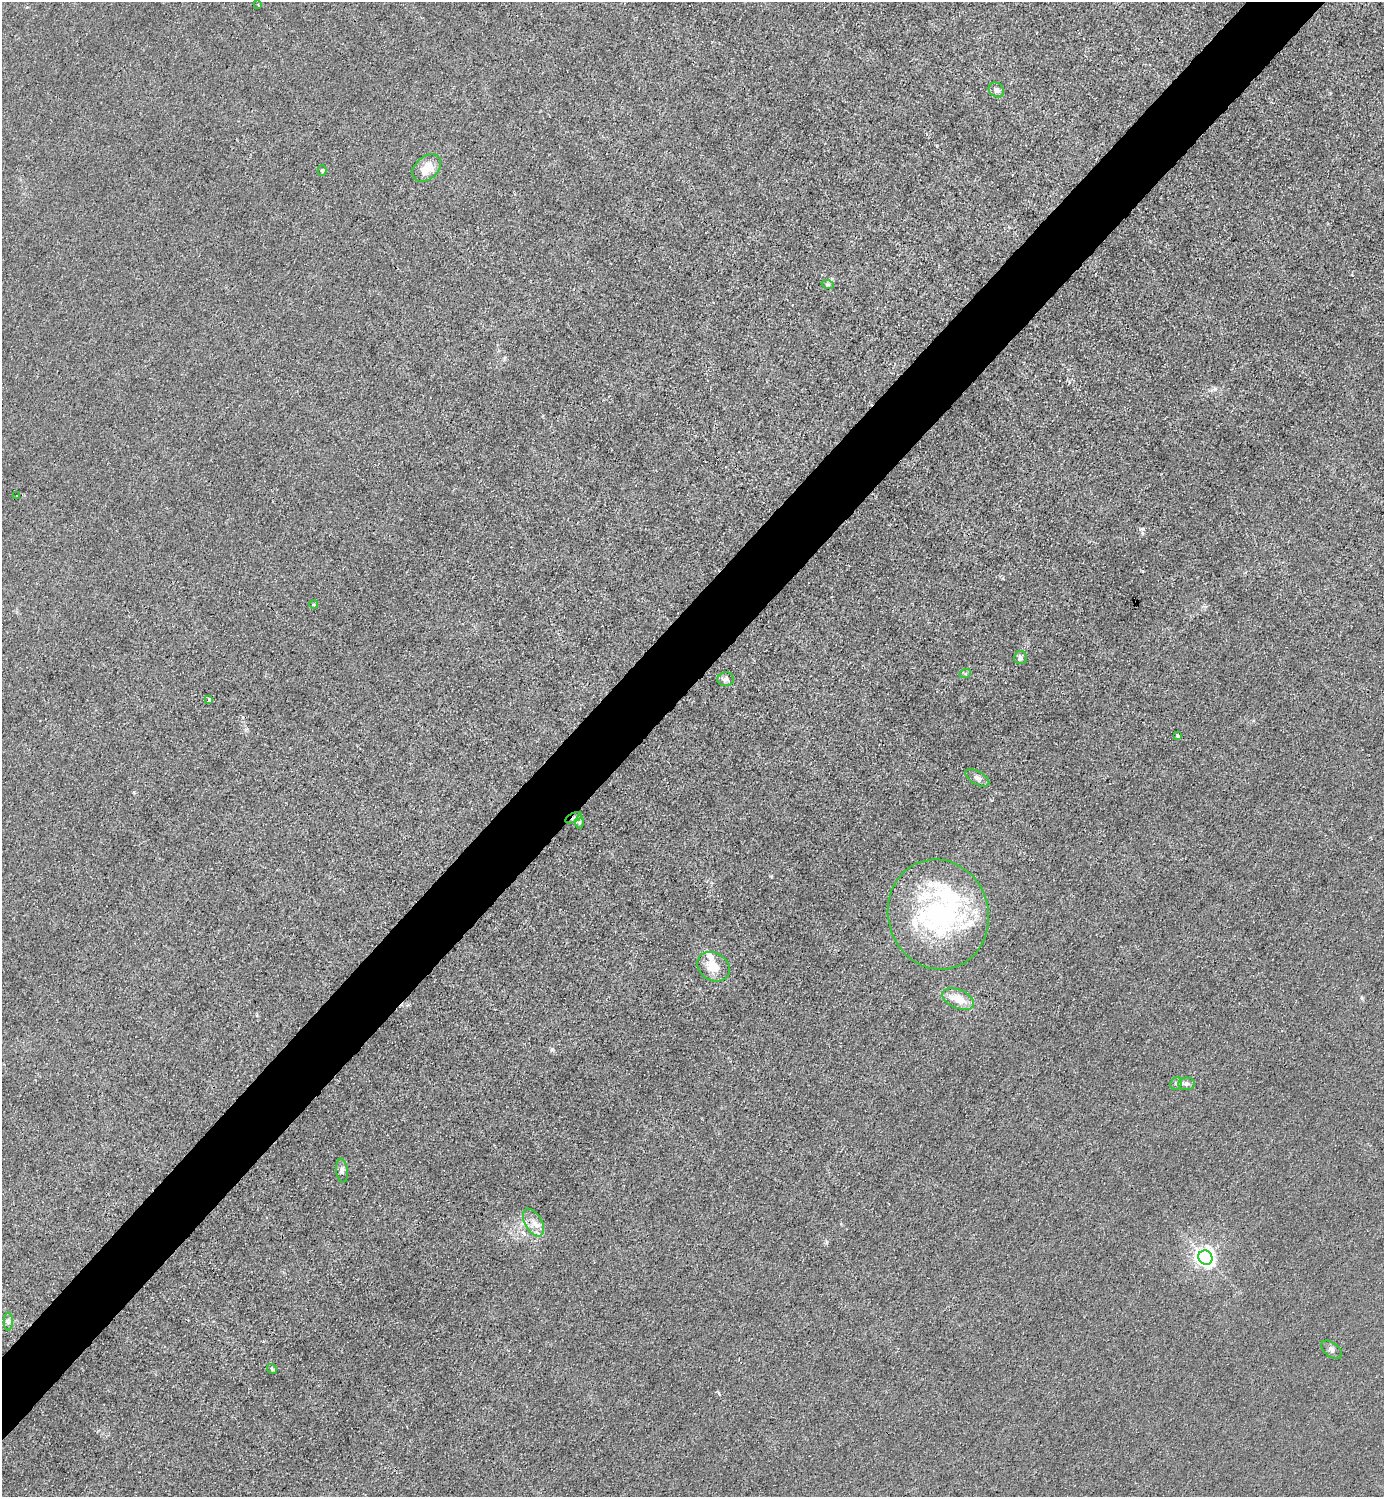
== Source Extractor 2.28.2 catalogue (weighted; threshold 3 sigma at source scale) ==
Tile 10 of 4 x 4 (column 2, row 3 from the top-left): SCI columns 1684-3065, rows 1498-2992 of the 5985 x 5985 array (HDU 1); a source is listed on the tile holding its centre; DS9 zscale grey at full resolution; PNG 1386 x 1499 px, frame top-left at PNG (2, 2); each listed source drawn as its Kron ellipse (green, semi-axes under 4 px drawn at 4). Shown black and unused: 5% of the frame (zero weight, under 3 of 4 exposures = <1% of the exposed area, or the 3 px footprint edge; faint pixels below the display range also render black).
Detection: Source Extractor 2.28.2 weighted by HDU 2 'WHT'; one run over the whole footprint, this tile lists its part. Background 0.0216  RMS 0.0063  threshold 0.0283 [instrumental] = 3 sigma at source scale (4.5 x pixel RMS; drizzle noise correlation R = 1.50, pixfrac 1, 0.05/0.05 arcsec/px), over >= 5 px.
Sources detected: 32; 6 inside a brighter listed object's ellipse — not listed separately; the other 26 listed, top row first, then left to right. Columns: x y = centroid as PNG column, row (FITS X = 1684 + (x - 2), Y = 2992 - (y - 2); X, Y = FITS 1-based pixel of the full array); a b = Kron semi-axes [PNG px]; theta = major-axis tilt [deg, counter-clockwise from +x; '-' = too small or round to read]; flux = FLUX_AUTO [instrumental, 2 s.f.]
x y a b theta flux
258 5 3 2 - 0.48
996 90 8 7 - 2.7
427 168 16 11 42 11
322 170 5 4 - 1
828 285 6 4 -19 0.9
17 496 3 3 - 1.8
314 605 4 3 - 0.74
1020 658 6 6 - 1.8
965 674 6 4 19 0.92
726 679 8 7 - 2.1
209 699 4 3 - 2.1
1178 736 3 3 - 1.3
977 778 13 6 -30 2.4
574 818 9 4 26 1.6
579 822 7 4 90 1.1
938 914 55 50 -74 110
714 967 17 14 -31 11
958 999 17 9 -23 11
1176 1083 7 5 68 1.3
1186 1084 8 6 1 1.9
342 1170 12 5 -83 2
533 1223 15 8 -60 5.8
1205 1258 7 7 - 270
8 1322 9 4 -90 1.6
1332 1350 12 7 -37 2.4
272 1369 5 4 - 0.73
Overlapping masked pixels (flux is a lower limit): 1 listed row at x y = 574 818
Unlisted compact peaks at least as high as the median listed source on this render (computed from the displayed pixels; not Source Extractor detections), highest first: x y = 552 1049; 1143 529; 1215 389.